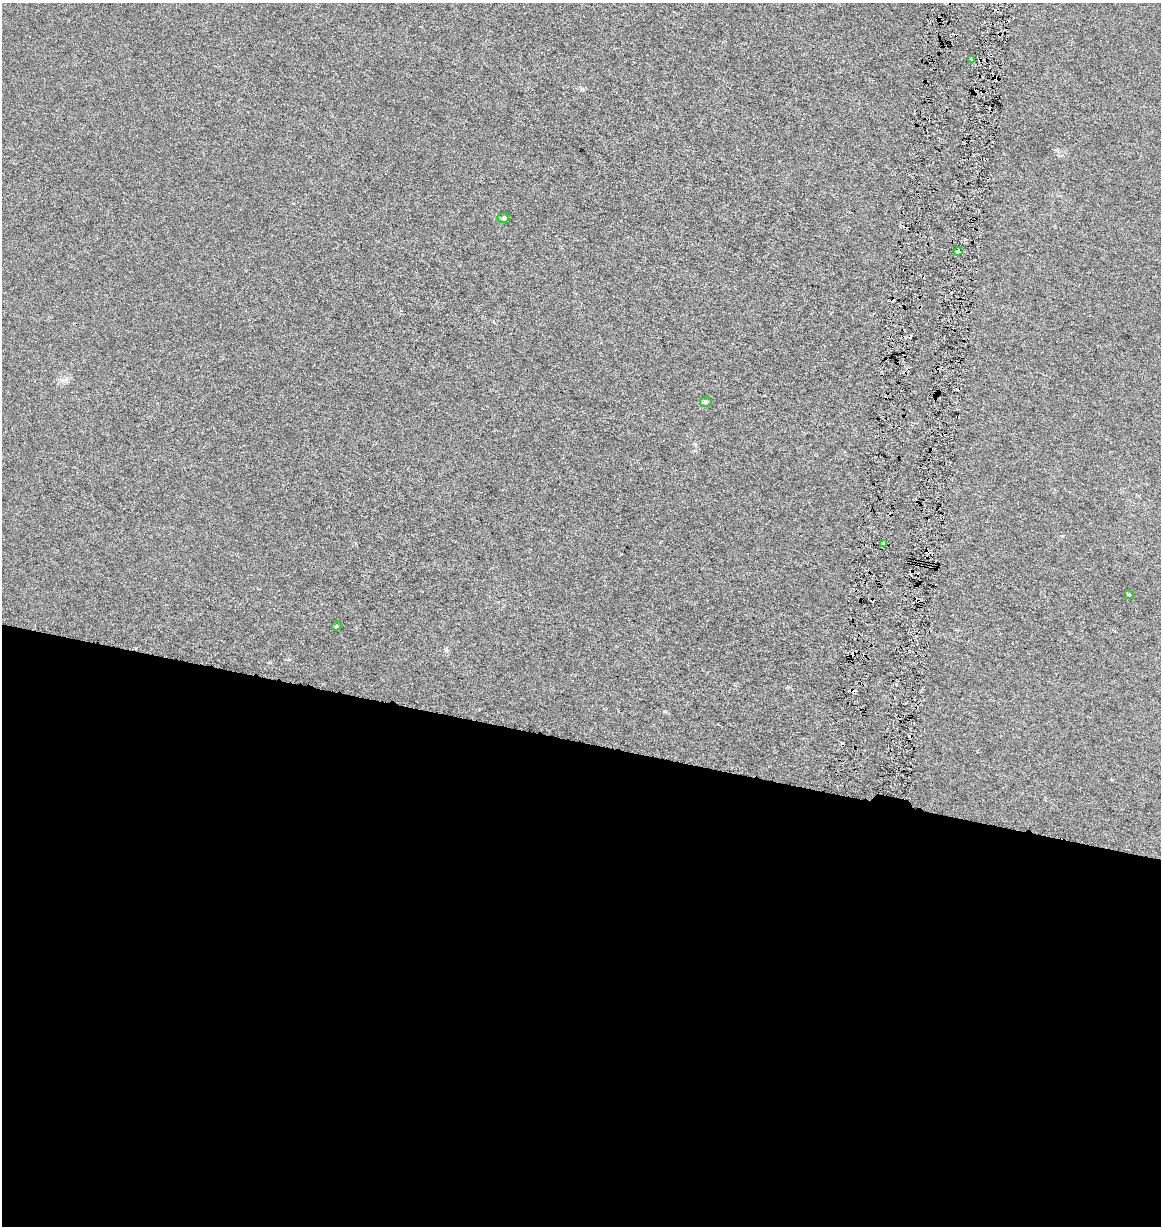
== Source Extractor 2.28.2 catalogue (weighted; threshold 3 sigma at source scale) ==
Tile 14 of 4 x 4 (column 2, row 4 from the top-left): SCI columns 1446-2604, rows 2-1225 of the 5150 x 4910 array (HDU 1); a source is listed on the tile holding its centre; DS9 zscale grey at full resolution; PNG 1163 x 1228 px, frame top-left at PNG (2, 3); each listed source drawn as its Kron ellipse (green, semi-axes under 4 px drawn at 4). Shown black and unused: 40% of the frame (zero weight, under 3 of 6 exposures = <1% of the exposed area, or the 3 px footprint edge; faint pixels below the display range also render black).
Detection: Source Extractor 2.28.2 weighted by HDU 2 'WHT'; one run over the whole footprint, this tile lists its part. Background 0.00109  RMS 0.0025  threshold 0.0103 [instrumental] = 3 sigma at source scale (4.09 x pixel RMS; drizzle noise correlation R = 1.36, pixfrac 0.8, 0.0396/0.0396 arcsec/px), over >= 5 px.
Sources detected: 13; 6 cosmic-ray / hot-pixel residue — neither listed nor drawn; the other 7 listed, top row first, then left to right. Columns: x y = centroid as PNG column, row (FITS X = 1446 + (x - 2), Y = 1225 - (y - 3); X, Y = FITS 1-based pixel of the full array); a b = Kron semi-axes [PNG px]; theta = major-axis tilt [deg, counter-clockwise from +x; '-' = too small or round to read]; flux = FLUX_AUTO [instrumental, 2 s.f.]
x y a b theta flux
971 59 4 2 - 0.25
503 218 6 5 - 0.5
958 251 4 3 - 1
706 402 6 5 - 0.34
883 543 4 4 - 0.33
1129 594 5 4 - 0.26
336 626 5 4 - 0.37
Overlapping masked pixels (flux is a lower limit): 1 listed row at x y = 958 251